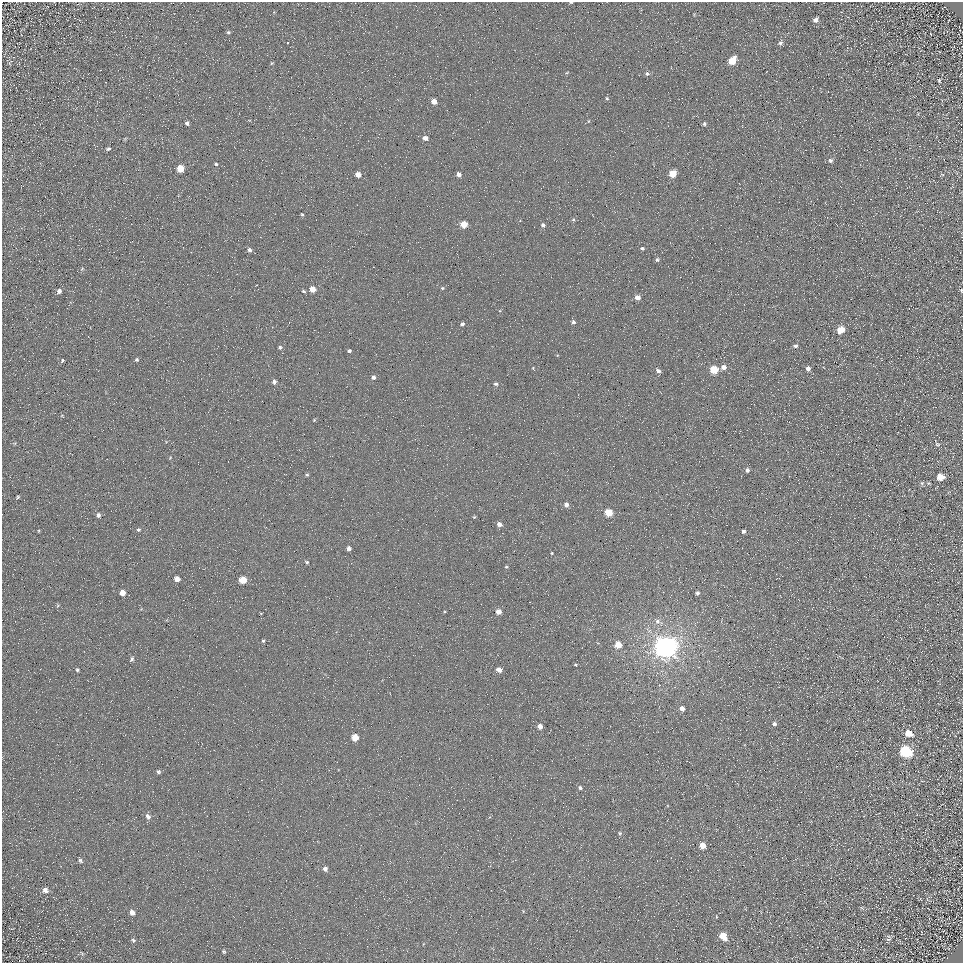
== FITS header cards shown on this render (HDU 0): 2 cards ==
NAXIS1  =                  961
NAXIS2  =                  961

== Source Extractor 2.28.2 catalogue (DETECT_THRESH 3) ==
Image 961 x 961 px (HDU 0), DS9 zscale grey, 1 PNG px = 1 image px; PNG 965 x 965 px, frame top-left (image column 1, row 961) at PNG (2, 2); no overlay
Background 4.43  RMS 8.6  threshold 25.8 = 3 sigma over >= 5 px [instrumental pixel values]
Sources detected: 113; all 113 listed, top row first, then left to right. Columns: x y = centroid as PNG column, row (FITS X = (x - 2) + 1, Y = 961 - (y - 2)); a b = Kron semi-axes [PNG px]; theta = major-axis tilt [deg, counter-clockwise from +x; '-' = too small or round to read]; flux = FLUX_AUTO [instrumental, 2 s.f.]
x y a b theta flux
570 2 4 2 - 850
910 8 3 2 - 330
815 20 7 5 43 2100
228 32 6 5 - 990
287 43 3 3 - 2400
780 43 7 6 - 1400
732 60 7 5 50 16000
272 63 5 5 - 690
100 70 2 2 - 420
567 73 5 3 - 550
647 74 6 5 - 1600
939 81 5 4 - 690
607 98 5 4 - 860
434 101 5 4 - 5200
588 121 5 3 - 500
187 123 5 5 - 1600
704 124 5 5 - 1200
425 138 6 5 - 3100
21 141 2 2 - 330
108 149 6 4 15 1300
830 160 6 6 - 1500
216 164 5 4 - 980
180 169 5 5 - 13000
358 174 5 5 - 4700
459 174 5 4 - 2800
673 174 5 5 - 17000
942 174 5 3 - 560
302 215 5 4 - 800
573 219 6 5 - 930
464 224 5 5 - 12000
543 225 5 5 - 1800
642 248 5 4 - 1300
249 250 6 5 - 1600
657 260 5 5 - 1100
82 269 6 4 19 750
442 288 5 4 - 830
312 289 5 4 - 7800
961 290 5 4 - 800
59 291 6 4 59 2500
303 291 6 4 -16 920
637 297 5 5 - 3400
573 322 5 5 - 1400
462 324 5 4 - 1500
841 330 5 5 - 12000
795 346 5 4 - 1500
280 347 5 5 - 1300
349 351 4 3 - 1400
136 360 4 4 - 1100
62 361 6 4 62 890
723 367 5 5 - 3400
533 368 5 3 - 620
808 369 5 5 - 2500
714 370 5 5 - 23000
658 371 6 5 - 1900
373 377 6 5 - 1800
274 382 6 5 - 1800
496 384 6 5 - 1300
62 416 5 3 - 500
314 420 4 4 - 620
937 444 8 6 -29 1300
170 458 5 3 - 560
747 470 5 5 - 1900
307 475 5 4 - 1000
940 477 6 5 - 8000
922 483 5 5 - 1000
17 497 6 3 49 790
566 504 5 5 - 2300
608 513 5 5 - 18000
98 515 6 5 - 1800
474 517 3 3 - 570
499 524 4 4 - 2800
138 530 5 5 - 930
743 531 4 3 - 1700
348 548 4 4 - 2300
552 553 3 3 - 500
307 562 5 3 - 730
506 567 4 3 - 610
177 579 5 4 - 5000
243 580 5 5 - 15000
305 586 2 2 - 290
122 592 5 4 - 7200
697 593 4 4 - 1400
498 611 4 4 - 5600
261 613 4 2 - 420
657 621 8 7 - 3000
263 641 4 3 - 840
618 645 5 5 - 11000
665 647 7 7 - 850000
132 659 7 4 59 1300
575 664 3 2 - 570
77 670 5 4 - 930
499 670 5 4 - 4000
682 708 5 4 - 3700
774 724 4 4 - 1400
540 726 4 4 - 4600
908 733 7 6 - 8800
355 738 5 5 - 13000
905 751 7 6 - 74000
158 772 6 5 - 1200
580 788 5 5 - 1300
148 816 8 6 -51 2600
620 833 5 4 - 820
702 845 5 5 - 7600
80 860 7 5 -48 1200
325 869 5 4 - 2300
45 890 7 6 - 3000
132 912 6 5 - 3100
716 917 4 2 - 420
723 936 6 5 - 13000
888 939 8 4 6 1000
133 940 7 5 -22 1100
224 952 5 4 - 950
82 953 8 3 -45 660
At the frame edge (FLAGS 8, measured only in part): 2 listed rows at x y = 570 2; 961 290